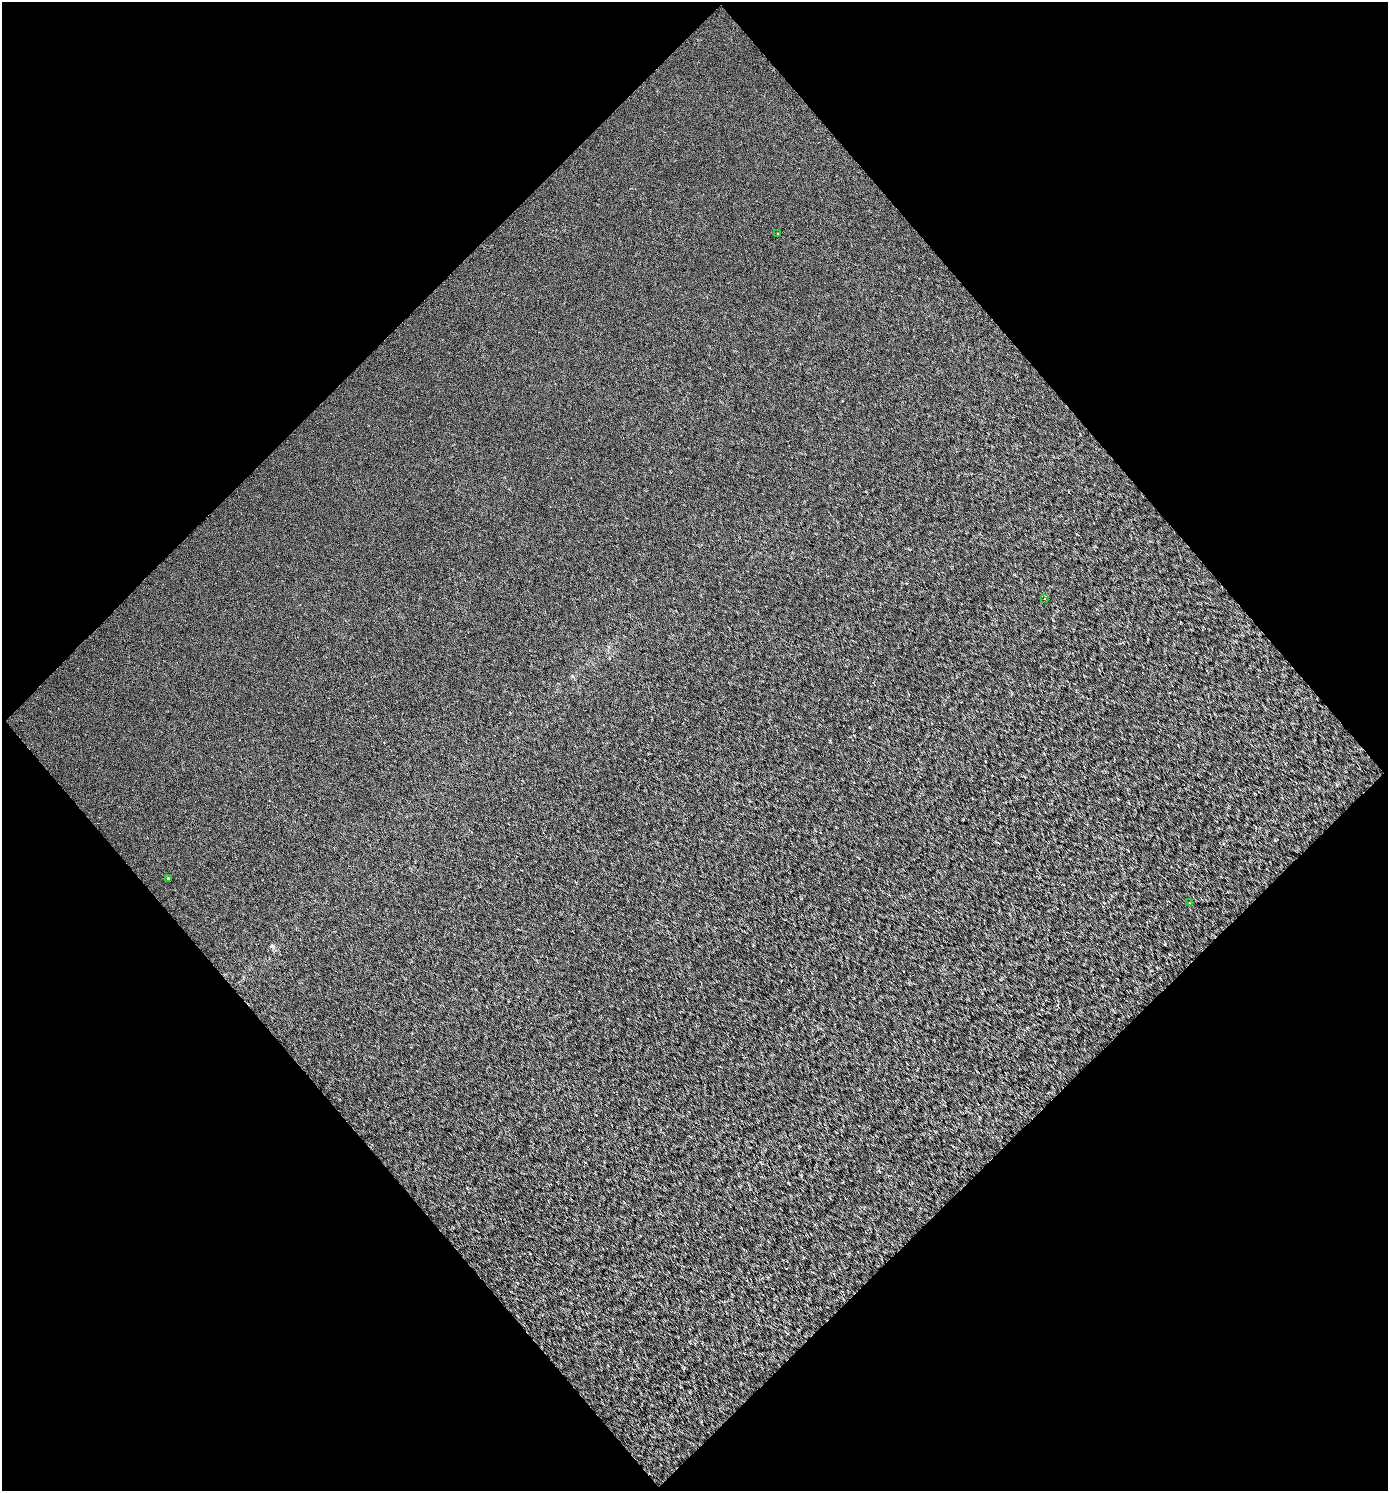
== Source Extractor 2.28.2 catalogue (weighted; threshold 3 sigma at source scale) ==
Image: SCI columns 107-2877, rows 2-2978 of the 2966 x 2978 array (HDU 1 of 3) = the unmasked area's bounding box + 8 px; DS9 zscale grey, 2 x 2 block average (1 PNG px = mean of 2 x 2 image px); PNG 1390 x 1493 px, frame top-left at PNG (2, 2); each listed source drawn as its Kron ellipse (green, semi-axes under 4 px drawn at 4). Shown black and unused: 50% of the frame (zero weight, under 3 of 4 exposures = <1% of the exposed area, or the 3 px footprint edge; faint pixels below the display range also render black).
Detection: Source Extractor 2.28.2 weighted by HDU 2 'WHT'. Background 8.40e-04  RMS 0.0048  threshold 0.0217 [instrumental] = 3 sigma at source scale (4.5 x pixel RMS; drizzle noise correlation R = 1.50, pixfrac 1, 0.0396/0.0396 arcsec/px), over >= 5 px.
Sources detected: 4; all 4 listed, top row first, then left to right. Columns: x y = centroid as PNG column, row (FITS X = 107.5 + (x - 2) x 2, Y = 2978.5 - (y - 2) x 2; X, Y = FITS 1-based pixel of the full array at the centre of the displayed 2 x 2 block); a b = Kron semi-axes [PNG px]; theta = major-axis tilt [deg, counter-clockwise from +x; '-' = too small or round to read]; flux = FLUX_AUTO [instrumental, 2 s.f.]
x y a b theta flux
778 233 2 2 - 0.96
1045 599 2 2 - 0.4
168 879 3 3 - 1.5
1190 903 2 2 - 0.71